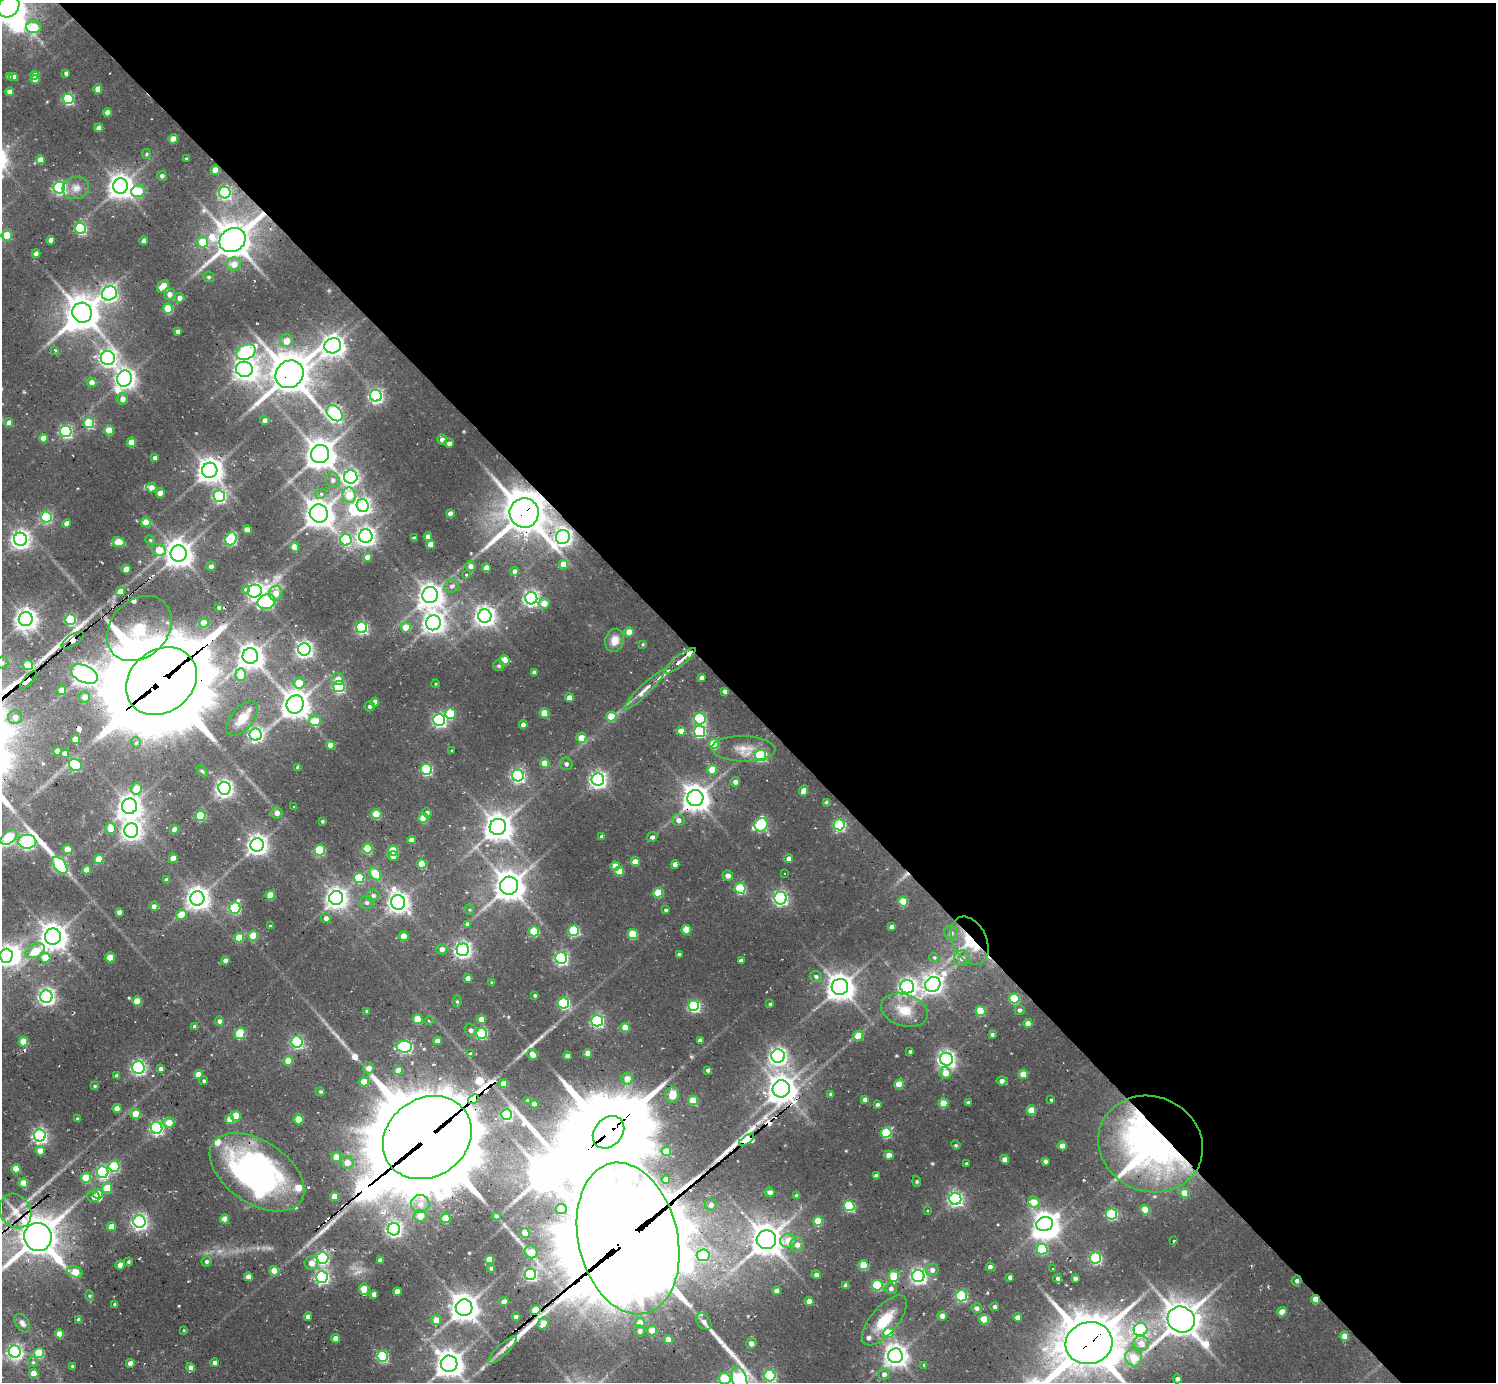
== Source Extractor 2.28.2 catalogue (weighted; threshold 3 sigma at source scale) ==
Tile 8 of 4 x 4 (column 4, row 2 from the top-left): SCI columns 4549-6042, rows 2912-4291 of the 6309 x 6286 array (HDU 1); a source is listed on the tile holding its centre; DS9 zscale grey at full resolution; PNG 1498 x 1384 px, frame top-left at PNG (2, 3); each listed source drawn as its Kron ellipse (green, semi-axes under 4 px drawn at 4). Shown black and unused: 51% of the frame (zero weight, under 2 of 3 exposures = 12% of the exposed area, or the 3 px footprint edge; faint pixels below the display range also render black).
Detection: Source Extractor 2.28.2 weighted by HDU 2 'WHT'; one run over the whole footprint, this tile lists its part. Background 0.0933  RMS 0.01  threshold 0.0457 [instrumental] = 3 sigma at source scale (4.5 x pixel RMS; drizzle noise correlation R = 1.50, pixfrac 1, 0.05/0.05 arcsec/px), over >= 5 px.
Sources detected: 539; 2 too faint to see at this stretch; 15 inside a brighter object's white glare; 12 cosmic-ray / hot-pixel residue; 3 long thin detections or spike segments (spike, bleed or trail) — neither listed nor drawn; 9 inside a brighter listed object's ellipse — not listed separately; the other 498 listed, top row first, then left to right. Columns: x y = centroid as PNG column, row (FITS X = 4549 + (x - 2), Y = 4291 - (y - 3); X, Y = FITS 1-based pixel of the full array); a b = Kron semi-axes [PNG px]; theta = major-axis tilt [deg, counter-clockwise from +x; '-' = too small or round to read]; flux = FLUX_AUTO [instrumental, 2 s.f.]
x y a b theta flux
8 6 12 10 45 1600
34 27 7 6 - 33
66 73 4 4 - 2.5
35 75 4 4 - 10
9 76 4 4 - 2.9
13 77 4 4 - 4.8
35 80 4 4 - 7
98 89 5 4 - 9.6
10 92 4 4 - 6.7
68 99 5 5 - 86
107 112 4 4 - 7.5
99 128 4 4 - 6.1
173 139 4 4 - 12
146 154 5 4 - 1.3
186 159 3 2 - 0.82
40 160 4 4 - 9.1
215 170 4 4 - 13
162 176 5 4 - 2.6
120 186 7 7 - 830
59 188 6 5 - 160
76 188 13 11 13 7.9
138 191 7 6 - 47
225 193 6 5 - 150
81 228 5 5 - 100
7 235 5 5 - 20
51 240 4 4 - 5
233 240 14 11 32 1600
144 241 4 4 - 7.1
203 242 5 5 - 26
36 253 4 4 - 4.7
234 264 7 6 - 12
209 277 5 5 - 1.7
163 286 7 5 47 17
109 293 8 7 - 240
169 294 5 5 - 5.6
179 298 5 5 - 5.3
168 309 5 5 - 40
82 313 10 9 - 1600
177 331 4 3 - 2.8
287 341 6 6 - 11
333 346 8 7 - 650
55 350 4 3 - 1.5
246 352 10 7 32 150
108 358 7 7 - 330
244 369 8 7 - 600
289 374 15 13 41 2200
125 379 8 7 - 570
91 382 5 4 - 6
376 396 6 6 - 220
122 399 5 5 - 5.3
335 413 9 6 -44 240
265 420 5 5 - 3
9 423 4 4 - 5.9
89 423 5 5 - 65
109 430 5 4 - 24
66 431 6 5 - 140
43 438 4 4 - 11
442 439 5 5 - 4
131 442 4 4 - 15
449 443 4 4 - 4
320 454 9 9 - 1200
154 457 3 3 - 2.5
210 470 7 7 - 860
351 477 7 6 - 240
333 480 8 7 - 3.4
151 487 5 5 - 8.3
160 493 4 4 - 10
321 494 6 5 - 2.7
349 495 7 6 - 20
219 496 6 5 - 140
363 505 6 6 - 260
319 513 9 9 - 1100
524 513 15 14 - 2200
450 514 4 4 - 6.5
46 517 5 5 - 85
146 522 5 4 - 17
67 524 4 4 - 5.3
247 530 4 4 - 7.6
366 536 6 6 - 440
428 536 4 4 - 4.7
563 537 7 7 - 380
414 538 4 3 - 2.1
20 539 6 6 - 430
231 539 7 5 68 100
150 540 5 4 - 1
346 540 6 5 - 95
118 542 6 4 -19 19
430 544 4 4 - 10
294 547 4 4 - 16
159 550 7 5 -29 19
179 554 8 8 - 970
367 557 4 4 - 7.9
563 564 4 4 - 12
211 566 4 4 - 3.6
470 566 5 5 - 4.2
486 568 4 4 - 9.2
126 569 4 4 - 9.9
515 571 4 4 - 3.5
466 575 3 3 - 2.2
452 586 7 6 - 3.2
246 589 3 3 - 8.3
120 591 5 4 - 7
255 591 7 6 - 310
276 593 7 7 - 9.4
430 595 8 7 - 830
531 598 6 6 - 280
266 602 9 7 21 120
544 603 5 5 - 9.2
219 607 3 3 - 1.4
485 616 7 6 - 550
26 619 7 7 - 660
71 620 5 5 - 81
204 623 5 4 - 16
433 623 7 7 - 620
406 627 5 5 - 16
139 628 36 28 45 150
362 628 5 5 - 120
629 632 4 4 - 13
73 640 13 5 33 280
615 640 11 9 75 10
643 644 4 3 - 0.95
304 649 6 6 - 330
250 656 8 7 - 820
505 660 5 5 - 18
680 661 19 5 38 7.7
2 663 6 6 - 2.3
28 665 5 5 - 33
499 666 5 5 - 1.8
534 672 4 3 - 2
84 674 14 8 -24 690
241 675 6 5 - 28
701 677 4 3 - 3.1
338 679 6 6 - 6.7
28 680 11 4 47 120
161 681 38 31 39 12000
299 683 5 5 - 16
436 684 4 3 - 0.7
339 687 5 5 - 98
61 690 5 4 - 8.2
644 690 28 5 44 8.2
724 691 4 3 - 2.8
84 697 5 5 - 6.2
569 698 4 4 - 7.8
375 702 4 4 - 7.2
295 704 9 8 - 1100
369 706 5 5 - 2
544 713 5 4 - 20
450 714 5 5 - 35
611 716 5 5 - 24
15 717 7 7 - 7
242 718 21 11 48 14
700 719 6 5 - 96
439 720 6 6 - 190
315 721 6 5 - 19
523 725 4 4 - 4.6
681 731 4 4 - 9.1
699 732 5 5 - 91
256 735 6 6 - 190
581 738 5 5 - 13
75 739 5 4 - 14
136 742 5 4 - 2.4
714 744 5 5 - 37
330 745 4 4 - 5.9
743 749 32 12 -1 16
452 750 3 3 - 0.73
58 751 4 4 - 8.5
65 754 4 4 - 8.4
761 755 5 5 - 100
544 763 4 4 - 15
566 764 6 6 - 2.7
75 765 6 6 - 56
298 767 4 3 - 2.3
427 769 5 5 - 88
712 770 5 5 - 18
202 771 6 4 -45 1.2
518 775 6 6 - 190
598 780 6 6 - 340
735 782 5 5 - 3.9
224 788 6 6 - 340
137 789 6 5 - 25
803 791 5 4 - 6.5
695 798 8 8 - 1000
827 803 4 4 - 5.1
129 806 8 7 - 750
294 806 3 2 - 0.91
427 812 5 5 - 2.6
277 813 6 5 - 4.4
376 814 5 5 - 30
201 816 5 5 - 46
423 818 5 5 - 27
678 820 6 6 - 4.6
322 821 3 3 - 1.4
761 825 7 6 - 100
839 825 5 5 - 110
498 827 8 8 - 1100
111 828 5 5 - 14
174 829 4 4 - 6.4
131 830 7 7 - 530
602 836 3 3 - 2.2
652 837 5 4 - 2.1
9 838 9 6 39 80
411 840 4 4 - 5.1
27 842 9 7 2 230
257 845 7 6 - 530
68 849 5 4 - 17
367 849 5 5 - 39
320 850 5 5 - 53
393 851 5 5 - 31
393 856 5 5 - 3.9
173 858 4 4 - 10
99 859 5 5 - 13
789 859 4 4 - 5.4
635 862 4 4 - 12
422 864 5 4 - 20
675 864 4 4 - 5.9
60 865 10 5 -52 140
615 866 5 4 - 13
87 870 4 4 - 11
619 871 5 4 - 17
784 873 3 2 - 0.98
375 874 7 5 -54 37
728 875 5 5 - 4.8
359 878 5 5 - 47
166 880 4 4 - 3.4
509 886 9 9 - 1300
740 888 5 5 - 73
658 893 5 5 - 31
270 895 4 4 - 17
373 895 6 6 - 2.7
197 898 7 7 - 720
336 898 7 7 - 590
780 898 6 6 - 190
367 902 6 6 - 2.5
398 902 7 7 - 580
903 902 5 5 - 30
154 906 5 4 - 3.6
235 908 6 5 - 82
469 910 5 4 - 1.1
666 910 4 3 - 1.5
119 912 4 4 - 3.9
181 914 5 5 - 12
326 918 5 5 - 3.7
467 924 3 3 - 7.8
270 926 3 3 - 0.71
891 927 4 4 - 3.7
574 930 5 5 - 64
686 930 5 5 - 22
534 931 5 5 - 41
951 933 7 6 - 2.9
633 934 5 5 - 36
253 936 5 5 - 28
404 936 4 4 - 14
53 937 8 8 - 980
239 938 5 4 - 20
970 941 25 17 -64 33
442 949 5 5 - 4.4
463 950 6 6 - 310
35 951 10 6 27 22
679 954 4 3 - 1.8
6 956 7 6 - 440
110 957 5 5 - 16
934 957 5 4 - 1.2
45 958 5 5 - 20
561 958 6 5 - 170
962 958 8 7 - 4.6
225 961 4 4 - 5.8
741 961 4 4 - 3.7
816 976 6 5 - 2.4
468 978 4 4 - 5.9
492 983 4 3 - 1.8
933 984 8 7 - 470
840 987 8 8 - 1000
907 987 7 6 - 360
535 995 3 3 - 1.5
46 997 6 6 - 310
1014 999 5 5 - 50
137 1001 4 4 - 18
457 1001 6 5 - 1.3
564 1003 5 5 - 100
770 1004 3 3 - 1.5
694 1006 5 5 - 110
904 1010 24 16 -16 22
1019 1010 5 5 - 2.1
367 1011 4 3 - 1.8
980 1011 5 5 - 31
418 1019 5 5 - 26
481 1019 5 4 - 8.3
219 1021 5 4 - 3.4
429 1021 4 3 - 0.87
597 1021 6 5 - 150
1028 1023 4 4 - 7.3
195 1027 4 4 - 4.7
625 1028 4 4 - 17
471 1030 6 5 - 2.9
240 1033 6 5 - 49
482 1033 5 5 - 81
992 1034 4 3 - 1.8
858 1036 5 4 - 20
700 1040 4 4 - 4.6
437 1041 4 4 - 5.4
23 1042 5 4 - 17
297 1042 6 5 - 120
404 1047 8 5 -4 140
910 1051 3 3 - 1.5
471 1053 3 3 - 2.7
588 1053 4 4 - 7.7
532 1055 6 4 -59 8.1
567 1056 4 4 - 5.1
778 1056 7 7 - 330
946 1059 6 6 - 350
288 1061 5 5 - 20
138 1068 6 6 - 190
369 1068 6 5 - 6.3
161 1069 4 4 - 3
398 1070 4 4 - 11
708 1070 4 4 - 2.6
945 1073 6 5 - 10
1023 1074 4 4 - 17
198 1075 4 4 - 9.8
117 1076 4 4 - 3.5
627 1079 6 6 - 11
204 1081 4 4 - 1.5
1002 1081 5 4 - 4.6
364 1082 4 4 - 16
504 1084 4 4 - 14
899 1084 5 4 - 17
95 1086 4 3 - 1.1
781 1089 9 8 - 1100
320 1092 5 4 - 1.3
831 1094 4 3 - 2.4
672 1095 8 6 74 13
473 1099 6 4 38 560
528 1100 4 3 - 1.9
693 1100 5 5 - 23
865 1100 4 4 - 4.9
1051 1100 4 3 - 1.1
943 1103 5 4 - 18
968 1103 4 3 - 2.3
534 1104 4 4 - 6.3
877 1104 4 3 - 1.9
117 1108 4 4 - 8.3
1031 1110 5 5 - 21
135 1114 5 5 - 16
506 1115 5 5 - 98
236 1116 5 5 - 24
77 1119 3 3 - 1.3
230 1119 4 4 - 8.8
299 1119 5 5 - 19
169 1123 5 5 - 13
157 1128 6 5 - 160
608 1132 18 14 48 5800
886 1133 5 5 - 56
40 1135 6 6 - 220
427 1138 46 39 33 14000
746 1140 9 4 34 1100
1150 1144 53 47 -22 400
956 1145 5 3 - 1.1
1062 1146 4 4 - 7.6
40 1151 5 4 - 11
666 1151 4 4 - 14
889 1155 4 4 - 7
336 1157 5 5 - 11
1005 1159 4 4 - 5.2
1045 1161 4 4 - 2.8
347 1162 6 6 - 8.8
966 1163 3 3 - 0.88
114 1166 5 5 - 64
16 1169 4 4 - 16
103 1172 6 5 - 130
257 1172 53 31 -34 240
876 1176 4 4 - 4
86 1178 5 5 - 32
666 1179 4 4 - 6.3
917 1181 5 3 - 1.1
23 1183 4 4 - 13
107 1188 5 5 - 21
770 1192 5 5 - 4.7
1184 1193 5 4 - 12
98 1194 5 5 - 9.5
334 1196 4 4 - 10
797 1196 4 4 - 2.9
94 1197 6 5 - 3.2
955 1199 6 6 - 220
1034 1202 6 5 - 14
420 1204 9 9 - 7.9
711 1205 6 5 - 3.9
849 1206 5 5 - 69
561 1209 5 5 - 17
927 1210 3 3 - 0.85
1145 1210 5 4 - 21
15 1211 18 15 -57 17
1111 1214 5 5 - 91
420 1216 6 6 - 13
496 1216 4 3 - 1.6
445 1218 5 5 - 23
225 1219 4 4 - 13
818 1221 5 5 - 29
139 1222 6 6 - 280
1045 1224 8 7 - 670
111 1227 4 4 - 12
394 1229 6 6 - 250
525 1233 5 4 - 18
38 1237 14 13 - 2300
628 1238 77 49 -77 24000
766 1240 10 9 - 1300
788 1240 8 7 - 16
1174 1241 3 2 - 1.4
797 1245 7 7 - 5.6
1042 1249 5 5 - 62
531 1252 6 6 - 12
703 1255 6 6 - 45
323 1258 6 6 - 140
1095 1258 5 5 - 120
489 1259 4 4 - 15
380 1260 4 4 - 3.4
206 1261 5 5 - 1.9
128 1262 4 4 - 1.1
311 1263 7 6 - 8.5
120 1265 4 4 - 6.9
864 1265 5 5 - 31
990 1267 4 4 - 4.3
491 1268 4 3 - 1.4
1053 1268 3 2 - 0.64
932 1270 6 6 - 4.3
274 1271 5 4 - 14
75 1272 8 5 -20 20
530 1274 6 5 - 150
816 1275 4 4 - 3.7
894 1276 6 5 - 36
918 1276 6 6 - 290
248 1277 4 4 - 7.7
322 1277 6 6 - 180
1010 1277 4 3 - 2.5
1058 1278 4 4 - 2.2
1075 1278 4 3 - 2.7
1297 1281 5 5 - 2.4
846 1285 4 4 - 4.4
877 1285 5 5 - 59
891 1288 6 5 - 3
364 1289 5 4 - 20
397 1291 4 4 - 9.6
777 1291 4 4 - 6.2
374 1294 4 4 - 4.8
90 1296 5 3 - 1.1
961 1296 5 5 - 110
1315 1299 4 4 - 14
809 1301 4 4 - 7.2
504 1302 5 4 - 7.5
115 1304 4 4 - 1.6
995 1307 4 4 - 2.7
464 1308 8 8 - 1100
977 1308 5 5 - 3.3
535 1310 5 4 - 36
1282 1312 4 4 - 13
308 1316 4 4 - 4.1
942 1316 5 5 - 3.9
516 1317 4 4 - 3.9
1017 1317 4 4 - 5.6
984 1319 5 5 - 27
1181 1319 14 12 -33 1900
79 1320 4 4 - 3.7
436 1320 5 5 - 11
884 1320 31 13 50 26
704 1322 9 6 -54 3.8
22 1323 10 6 -56 3.2
543 1323 6 5 - 13
640 1323 5 5 - 12
1140 1329 7 6 - 110
184 1330 4 4 - 0.81
652 1330 5 4 - 18
640 1331 5 5 - 3.2
888 1333 5 5 - 31
60 1334 4 4 - 11
1344 1336 4 4 - 10
336 1339 4 4 - 8.7
668 1340 4 4 - 12
751 1343 5 5 - 5.5
1089 1343 23 21 14 3700
1141 1343 8 7 - 9.8
502 1350 19 5 44 5.3
15 1352 6 6 - 190
39 1353 5 5 - 41
383 1356 5 5 - 99
895 1356 7 7 - 730
1133 1358 9 8 - 18
33 1362 5 5 - 1.3
130 1363 4 4 - 5.3
214 1363 4 4 - 3
449 1364 8 8 - 1000
924 1365 3 3 - 3.3
72 1366 3 2 - 0.96
191 1368 4 4 - 4.2
34 1373 4 4 - 12
884 1374 6 5 - 3.5
770 1376 6 5 - 110
725 1379 6 5 - 48
1177 1379 4 4 - 3
740 1380 13 7 -73 340
Overlapping masked pixels (flux is a lower limit): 25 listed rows (the first 20) at x y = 215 170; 233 240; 289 374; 335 413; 524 513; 563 537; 73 640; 680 661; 28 680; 161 681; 695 798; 615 866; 970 941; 781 1089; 473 1099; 608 1132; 427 1138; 746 1140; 1150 1144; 38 1237
Isophote crosses this tile's border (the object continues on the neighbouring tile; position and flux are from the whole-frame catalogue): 9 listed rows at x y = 8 6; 2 663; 9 838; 6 956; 38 1237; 628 1238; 1089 1343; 725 1379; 740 1380